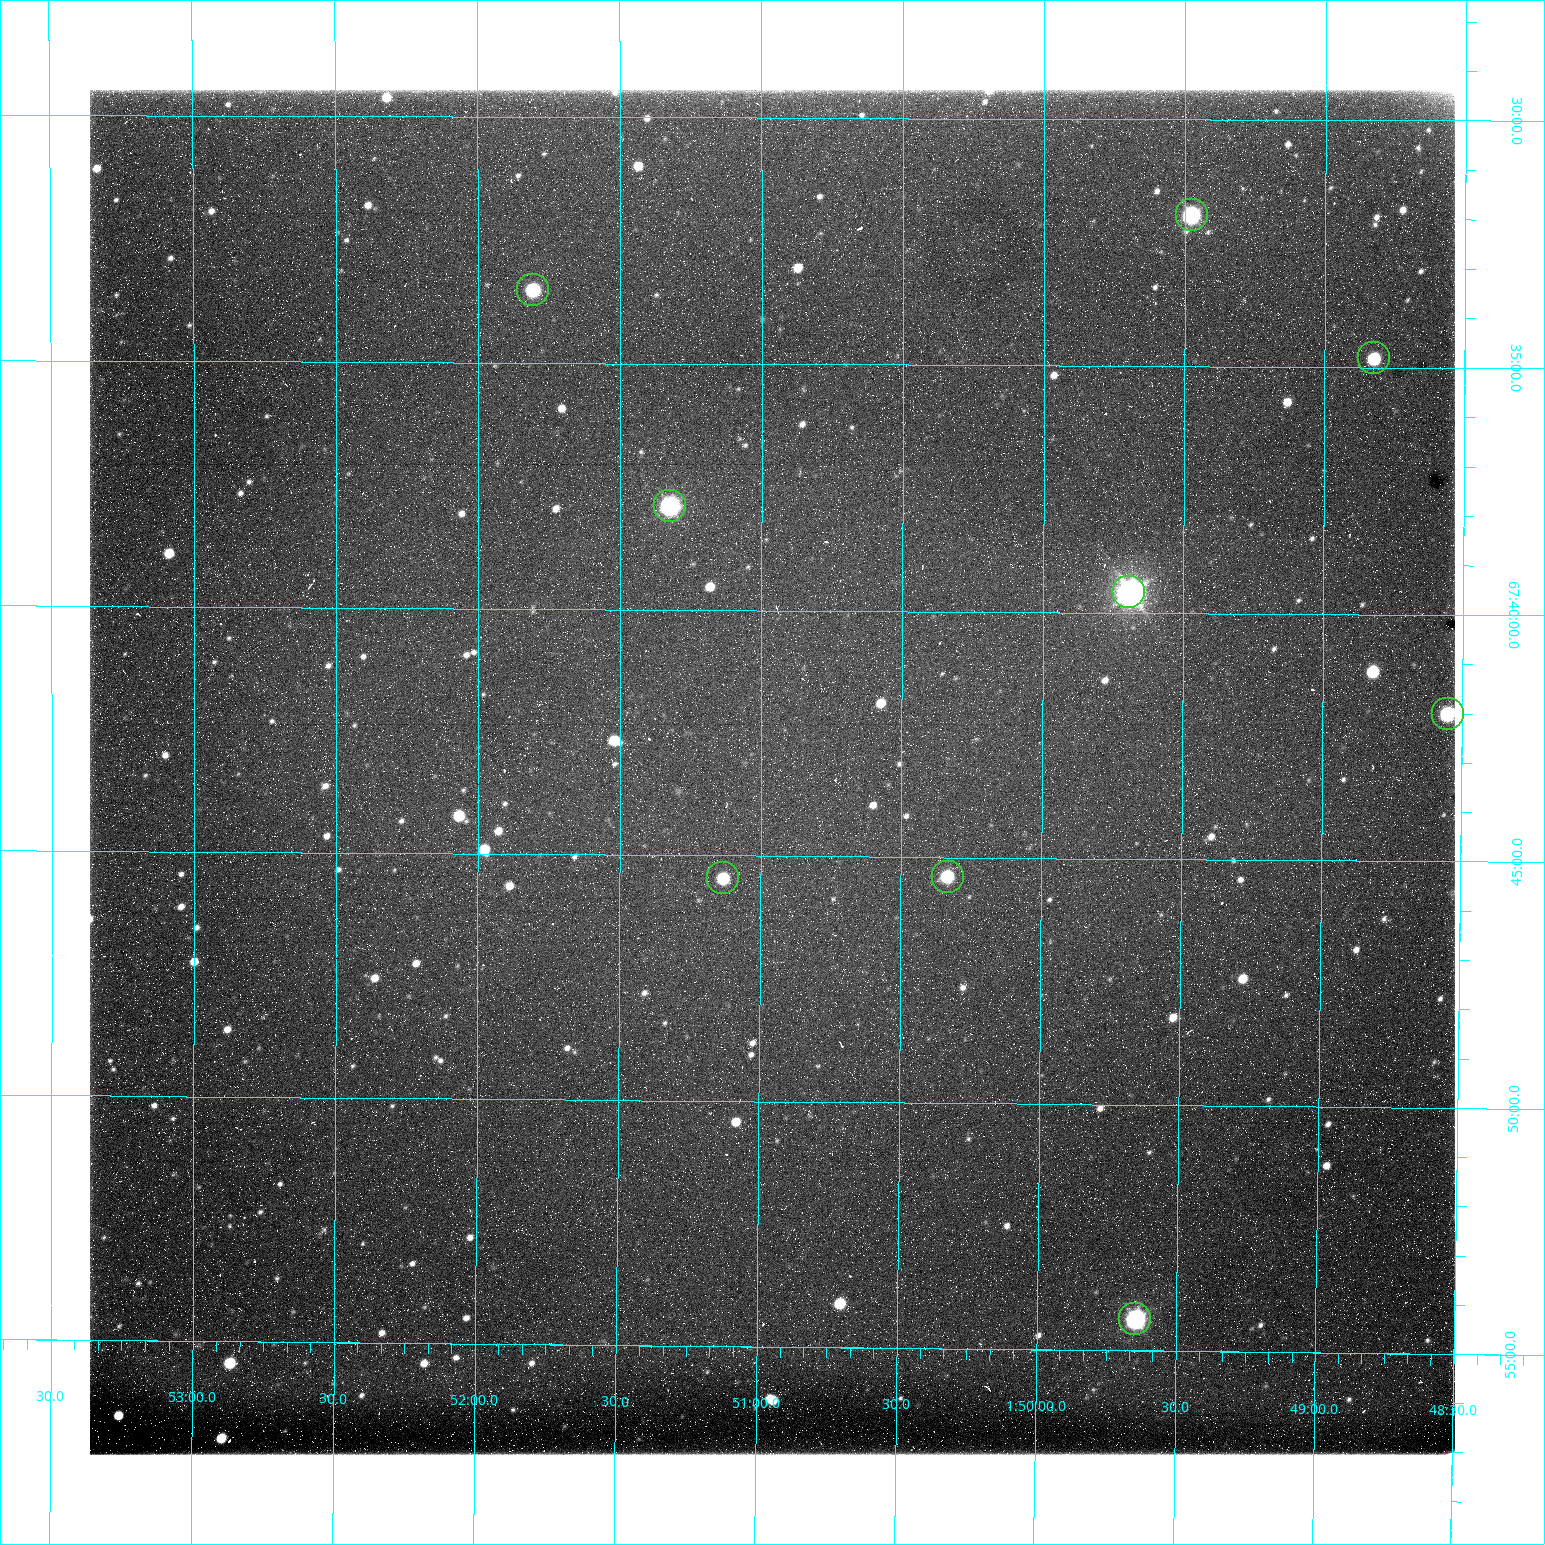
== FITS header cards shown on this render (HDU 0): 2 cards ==
NAXIS1  =                 1365 /fastest changing axis
NAXIS2  =                 1365 /next to fastest changing axis

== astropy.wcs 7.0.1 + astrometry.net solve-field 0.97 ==
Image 1365 x 1365 px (HDU 0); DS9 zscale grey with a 90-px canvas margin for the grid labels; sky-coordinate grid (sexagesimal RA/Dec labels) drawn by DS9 from the SOLVED WCS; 9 Tycho-2 reference stars matched to detected sources circled (green)
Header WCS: RA---TAN/DEC--TAN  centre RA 01:50:58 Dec +67:43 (27.74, +67.72 deg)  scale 1.22 arcsec/px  FOV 27.7' x 27.7'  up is +180 deg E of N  parity flipped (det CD > 0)
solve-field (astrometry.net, Tycho-2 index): VERIFIED the header's WCS against the Tycho-2 star catalogue (9 matches, 0 conflicts) and refined it, rather than solving blind
Solved WCS: RA---TAN-SIP/DEC--TAN-SIP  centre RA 01:50:58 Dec +67:43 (27.74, +67.72 deg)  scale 1.21 arcsec/px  FOV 27.5' x 27.8'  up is +180 deg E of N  parity flipped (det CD > 0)
The solver's refit moves the header's centre by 0.53 arcsec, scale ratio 0.9931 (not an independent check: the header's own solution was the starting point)
Tycho-2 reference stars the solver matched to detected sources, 9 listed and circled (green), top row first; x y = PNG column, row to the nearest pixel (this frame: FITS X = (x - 90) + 1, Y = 1365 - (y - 90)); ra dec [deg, ICRS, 3 dp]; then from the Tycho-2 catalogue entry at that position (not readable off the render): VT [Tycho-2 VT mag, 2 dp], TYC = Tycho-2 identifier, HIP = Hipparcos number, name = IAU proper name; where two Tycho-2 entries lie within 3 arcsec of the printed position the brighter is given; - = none
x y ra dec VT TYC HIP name
1192 215 27.369 +67.532 10.15 4310-718-1 - -
533 290 27.952 +67.559 11.39 4310-426-1 - -
1374 358 27.206 +67.580 11.67 4310-651-1 - -
670 506 27.831 +67.631 9.77 4310-576-1 8630 -
1129 592 27.423 +67.660 8.23 4310-882-1 8506 -
1448 714 27.138 +67.700 10.22 4310-786-1 - -
948 877 27.583 +67.757 11.36 4310-210-1 - -
723 878 27.783 +67.758 12.12 4310-680-1 - -
1135 1319 27.412 +67.906 9.68 4310-468-1 - -